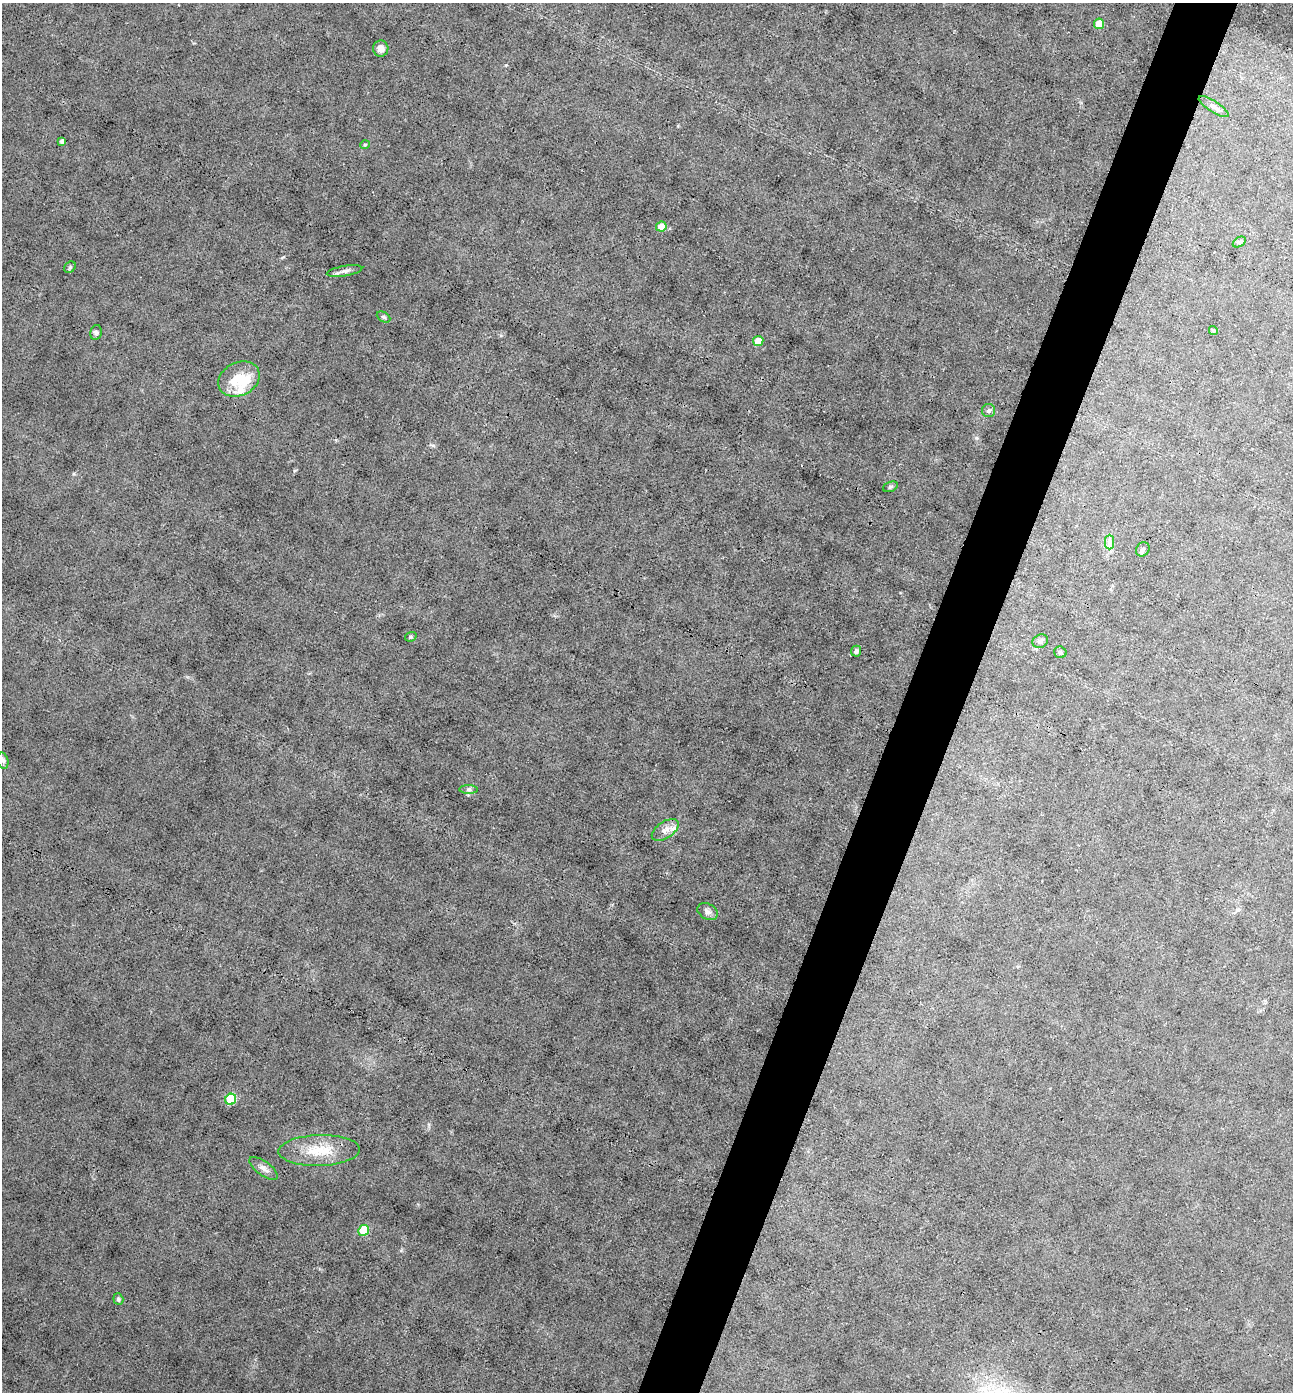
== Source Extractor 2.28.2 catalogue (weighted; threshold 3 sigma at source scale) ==
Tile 10 of 4 x 4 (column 2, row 3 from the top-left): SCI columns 1564-2854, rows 1392-2781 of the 5574 x 5562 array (HDU 1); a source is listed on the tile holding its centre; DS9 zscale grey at full resolution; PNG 1295 x 1394 px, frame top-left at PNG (2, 3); each listed source drawn as its Kron ellipse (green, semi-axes under 4 px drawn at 4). Shown black and unused: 5% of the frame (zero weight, under 3 of 4 exposures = <1% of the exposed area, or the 3 px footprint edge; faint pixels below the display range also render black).
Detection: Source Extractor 2.28.2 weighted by HDU 2 'WHT'; one run over the whole footprint, this tile lists its part. Background 0.0533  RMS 0.0068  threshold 0.0304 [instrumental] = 3 sigma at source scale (4.5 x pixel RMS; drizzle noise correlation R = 1.50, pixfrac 1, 0.05/0.05 arcsec/px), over >= 5 px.
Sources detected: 34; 1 inside a brighter object's white glare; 1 cosmic-ray / hot-pixel residue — neither listed nor drawn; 1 inside a brighter listed object's ellipse — not listed separately; the other 31 listed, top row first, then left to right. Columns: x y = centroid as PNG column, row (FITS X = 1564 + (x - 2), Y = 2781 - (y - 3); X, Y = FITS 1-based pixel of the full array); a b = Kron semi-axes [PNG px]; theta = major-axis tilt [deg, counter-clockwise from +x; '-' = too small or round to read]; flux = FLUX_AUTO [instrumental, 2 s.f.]
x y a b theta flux
1099 24 5 5 - 11
381 49 8 7 - 3.8
1214 107 17 5 -33 3.4
62 141 4 4 - 1.9
365 145 5 4 - 0.71
661 227 5 5 - 10
1239 242 7 4 33 1.2
70 267 6 5 - 1.1
344 271 18 5 10 3
384 317 7 5 -27 1.1
1213 330 5 4 - 1
96 332 7 5 77 1.5
758 341 5 5 - 8.3
239 379 22 16 26 20
989 411 6 6 - 1.6
890 487 8 5 20 1.1
1110 542 7 4 90 2.1
1143 549 7 6 - 1.6
411 637 6 4 19 0.99
1040 641 8 6 28 2
856 651 5 5 - 1.8
1060 652 6 5 - 1.6
3 761 8 5 -78 1.5
469 789 9 4 -1 1.5
665 830 15 8 34 5.1
708 912 11 7 -29 2.9
231 1099 6 5 - 35
319 1150 41 15 2 21
264 1168 17 7 -36 3.8
364 1230 6 5 - 31
118 1299 6 5 - 1.3